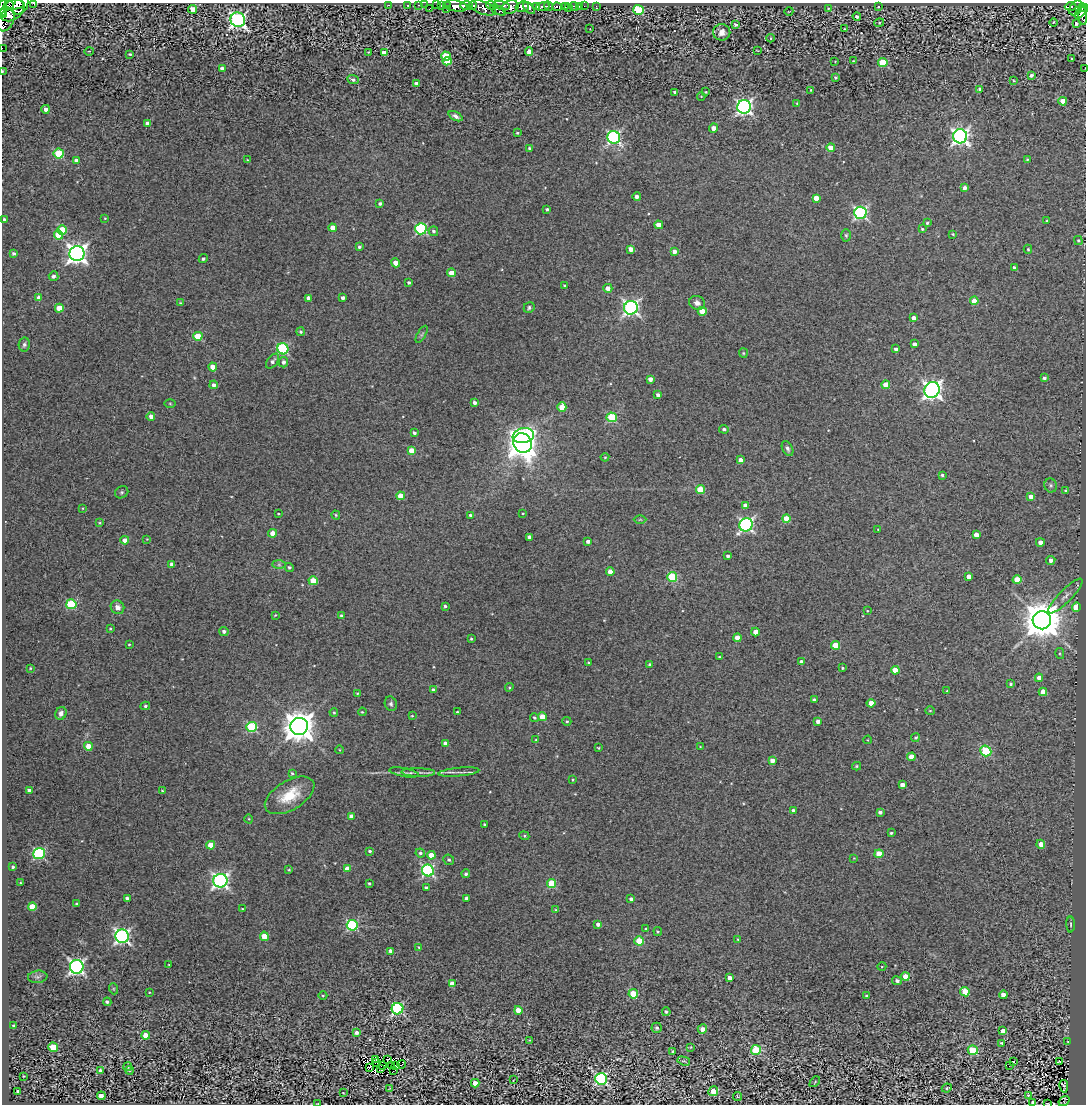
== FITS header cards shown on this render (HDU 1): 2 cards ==
NAXIS1  =                 1084
NAXIS2  =                 1102

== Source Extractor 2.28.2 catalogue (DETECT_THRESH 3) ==
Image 1084 x 1102 px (HDU 1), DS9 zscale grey, 1 PNG px = 1 image px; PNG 1088 x 1106 px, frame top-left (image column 1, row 1102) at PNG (2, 3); each listed source drawn as its Kron ellipse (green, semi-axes under 4 px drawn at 4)
Background 2.06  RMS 0.36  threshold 1.07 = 3 sigma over >= 5 px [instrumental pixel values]
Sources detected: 394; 5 with non-positive FLUX_AUTO (blend fragments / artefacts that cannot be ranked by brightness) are neither listed nor drawn; the other 389 listed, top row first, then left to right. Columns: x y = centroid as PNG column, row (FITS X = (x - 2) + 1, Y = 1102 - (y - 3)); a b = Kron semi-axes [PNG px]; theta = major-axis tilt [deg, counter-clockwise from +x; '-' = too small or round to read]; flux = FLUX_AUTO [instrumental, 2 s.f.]
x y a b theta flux
34 4 3 2 - 570
9 5 5 2 - 3400
15 5 9 4 3 2900
21 5 10 7 60 4600
388 5 3 2 - 16
407 5 3 2 - 53
419 5 3 2 - 87
425 5 2 2 - 57
436 5 2 2 - 11
447 5 3 2 - 180
492 5 5 3 - 1600
502 5 8 4 -14 1200
441 6 3 3 - 75
455 6 12 5 -9 4000
467 6 6 4 -3 3800
473 6 4 3 - 1900
543 6 7 3 15 1200
548 6 5 3 - 1400
579 6 3 2 - 35
584 6 2 2 - 16
596 6 4 2 - 28
1071 6 6 3 -1 780
510 7 8 6 20 2800
522 7 7 5 20 4400
537 7 3 2 - 740
557 7 5 4 - 620
565 7 3 2 - 550
574 7 5 3 - 160
878 7 2 2 - 13
483 8 14 6 -20 2200
529 8 7 3 -47 1500
569 8 3 2 - 29
828 8 2 2 - 15
1076 8 8 6 55 370
1084 8 5 2 - 510
2 9 9 4 82 4700
193 9 4 4 - 240
429 9 3 2 - 150
12 10 13 9 36 7600
447 10 2 2 - 18
498 10 8 3 -25 570
638 10 5 5 - 1700
789 11 4 2 - 13
1081 12 8 4 53 1400
3 13 5 3 - 2400
857 16 4 3 - 54
1083 16 9 4 -87 640
6 20 11 7 66 920
238 20 7 7 - 7800
1054 22 4 3 - 28
879 23 5 3 - 25
1076 23 3 3 - 63
735 25 4 3 - 42
590 29 2 2 - 17
844 29 3 2 - 18
722 32 8 8 - 150
771 38 4 3 - 15
2 48 2 2 - 34
757 50 3 2 - 14
89 51 5 3 - 19
368 52 3 2 - 14
529 52 4 4 - 160
384 53 4 4 - 200
130 54 3 3 - 28
446 56 5 4 - 970
1071 58 3 2 - 28
447 61 4 4 - 310
835 61 2 2 - 14
853 61 3 2 - 16
883 62 5 4 - 950
1085 68 2 2 - 20
222 69 4 4 - 100
2 71 3 2 - 15
1031 75 4 3 - 68
835 77 3 3 - 40
353 80 6 4 -22 67
1014 81 3 2 - 23
417 84 4 4 - 96
980 89 4 3 - 78
811 90 3 3 - 25
675 92 3 3 - 38
706 92 3 2 - 24
701 96 4 3 - 17
1063 101 4 4 - 450
797 103 4 3 - 16
744 107 7 6 - 7700
46 109 4 4 - 120
455 116 7 4 -27 79
148 124 4 4 - 200
713 128 4 4 - 130
517 133 3 3 - 28
960 136 7 7 - 8800
614 137 6 6 - 4800
831 147 4 4 - 230
530 149 4 3 - 64
59 154 5 5 - 1300
1027 159 3 3 - 18
76 160 4 4 - 110
247 160 3 3 - 19
965 188 4 4 - 90
637 196 4 4 - 91
816 198 4 4 - 220
380 203 3 3 - 48
547 209 3 3 - 37
860 213 6 6 - 4300
105 218 3 2 - 17
4 220 3 3 - 120
1047 221 3 2 - 32
927 223 4 3 - 44
659 225 4 4 - 290
333 228 4 4 - 340
421 229 5 5 - 2800
922 229 3 3 - 26
62 230 5 4 - 800
433 231 5 4 - 50
953 234 3 3 - 27
59 235 5 4 - 580
846 235 6 5 - 40
1078 240 4 4 - 31
359 247 4 3 - 43
631 249 4 4 - 150
1028 249 4 4 - 28
674 251 4 4 - 140
13 253 3 3 - 52
77 254 7 7 - 14000
203 259 5 4 - 43
395 263 4 4 - 210
1014 268 4 3 - 50
451 273 4 4 - 260
54 276 5 5 - 82
409 282 4 3 - 44
565 285 4 3 - 33
608 288 4 4 - 160
39 298 4 4 - 200
309 298 4 4 - 160
343 298 3 3 - 68
974 301 4 4 - 390
180 303 3 3 - 25
697 303 8 7 - 120
59 308 4 4 - 560
529 308 6 5 - 49
631 308 7 7 - 6900
702 311 4 4 - 410
913 318 4 4 - 140
301 332 4 4 - 38
422 334 9 4 60 51
198 336 4 4 - 660
24 344 7 5 79 60
914 344 4 3 - 91
283 349 5 5 - 2700
896 349 3 3 - 75
743 353 5 4 - 26
272 361 8 5 53 77
283 362 5 4 - 75
213 367 4 4 - 310
1044 378 4 3 - 51
650 379 4 4 - 120
214 385 4 4 - 89
886 385 4 4 - 420
932 390 8 7 - 11000
658 395 4 3 - 90
475 402 4 4 - 88
170 403 6 4 -2 23
562 407 5 4 - 390
151 416 4 4 - 130
612 417 5 5 - 1400
724 429 5 4 - 46
414 433 3 3 - 56
523 436 11 7 10 3200
523 443 10 9 - 26000
788 449 8 5 -62 62
411 451 4 4 - 230
605 457 4 4 - 24
740 460 4 4 - 120
942 475 4 3 - 42
1051 485 7 6 - 57
700 490 4 4 - 700
1066 491 4 4 - 38
122 492 7 5 32 47
401 496 4 4 - 370
1031 497 4 4 - 230
745 505 4 4 - 150
83 508 3 2 - 17
523 513 3 2 - 19
278 514 3 2 - 25
336 515 4 3 - 27
470 515 4 4 - 56
786 518 4 4 - 460
640 519 6 4 1 34
100 523 3 2 - 22
746 525 7 6 - 5100
878 529 3 2 - 14
273 533 4 4 - 200
976 535 4 4 - 190
529 537 4 4 - 100
147 539 3 3 - 14
125 540 4 4 - 220
588 541 4 3 - 79
1040 542 4 4 - 130
728 556 3 3 - 63
1051 560 4 4 - 120
172 564 4 4 - 120
279 565 7 4 0 51
289 567 5 4 - 42
610 572 4 4 - 290
969 576 4 4 - 170
672 577 5 5 - 1400
1017 580 4 4 - 560
313 581 4 4 - 620
1065 596 23 6 45 190
71 604 5 5 - 1600
445 606 4 4 - 43
117 607 7 6 - 140
1076 607 4 4 - 830
867 611 2 2 - 16
275 615 3 2 - 19
342 616 4 4 - 58
1042 620 9 9 - 70000
110 629 4 3 - 25
224 631 4 4 - 68
756 632 4 4 - 280
737 638 4 4 - 270
471 639 3 3 - 30
129 644 3 2 - 23
835 645 4 4 - 600
1060 654 5 4 - 33
719 657 3 3 - 23
802 662 4 4 - 140
589 663 3 3 - 35
650 664 3 3 - 35
30 668 3 3 - 21
842 668 4 3 - 23
895 670 4 4 - 450
1039 678 4 4 - 170
1011 684 4 4 - 47
509 687 4 4 - 29
433 690 4 4 - 76
947 691 3 3 - 21
1043 692 4 4 - 280
357 693 4 4 - 23
814 700 4 4 - 94
871 703 4 4 - 250
391 704 7 6 - 58
145 706 5 4 - 37
930 711 5 4 - 26
334 712 4 3 - 26
362 712 4 3 - 24
457 712 3 2 - 25
61 713 6 5 - 110
412 716 3 3 - 19
534 717 4 4 - 37
543 717 4 4 - 450
567 721 4 4 - 32
818 721 4 4 - 100
299 726 9 8 - 42000
252 727 5 5 - 1700
915 738 4 3 - 41
536 740 3 3 - 21
868 740 4 3 - 15
445 743 4 4 - 120
88 746 4 4 - 290
700 747 2 2 - 16
598 748 3 2 - 26
340 750 4 3 - 18
986 751 6 5 - 1900
911 757 4 4 - 300
772 761 4 4 - 170
857 766 4 3 - 37
404 772 15 2 -10 60
418 772 17 3 -1 88
459 772 20 2 5 48
292 773 4 4 - 35
573 780 3 2 - 22
902 785 4 4 - 150
30 790 3 3 - 89
162 791 3 2 - 27
290 795 27 14 31 720
793 811 3 3 - 95
880 812 4 3 - 78
351 816 4 4 - 100
249 819 4 3 - 21
484 825 3 3 - 33
891 833 3 3 - 35
524 836 5 4 - 30
1041 844 4 4 - 200
211 845 4 4 - 460
370 851 4 3 - 39
39 853 6 5 - 2900
420 853 5 4 - 44
879 854 4 4 - 490
431 855 4 4 - 290
854 858 3 3 - 15
449 860 5 5 - 51
13 867 3 3 - 42
289 869 4 4 - 27
347 869 4 4 - 210
428 870 6 5 - 3500
466 874 4 4 - 54
220 881 7 7 - 7300
20 883 3 2 - 21
369 883 3 3 - 33
552 883 4 4 - 970
426 887 3 3 - 43
127 898 4 3 - 68
466 898 4 3 - 67
631 899 4 4 - 53
76 904 4 3 - 21
32 906 4 4 - 450
242 909 3 2 - 16
556 910 4 2 - 17
598 924 4 3 - 100
1071 924 8 4 -89 36
352 925 5 5 - 2500
646 929 4 3 - 26
658 931 4 4 - 26
122 936 7 6 - 6500
264 936 4 4 - 400
738 939 4 3 - 23
639 941 4 4 - 670
419 947 4 3 - 23
391 951 4 4 - 140
169 965 3 2 - 21
882 966 4 3 - 20
77 967 7 7 - 7100
38 977 10 6 5 68
905 977 4 4 - 360
729 978 4 4 - 150
897 981 5 4 - 74
452 984 4 4 - 230
114 989 6 3 -71 24
149 992 3 2 - 16
965 992 5 4 - 600
633 994 5 4 - 1100
323 995 4 3 - 21
1003 995 4 4 - 170
867 996 4 3 - 44
107 1002 4 3 - 59
397 1009 6 5 - 3500
518 1010 4 4 - 290
666 1012 4 4 - 50
14 1026 4 3 - 53
657 1028 5 5 - 59
702 1029 5 4 - 160
1003 1031 4 4 - 140
356 1032 4 4 - 82
146 1035 4 4 - 320
529 1040 2 2 - 14
1068 1042 3 2 - 17
1001 1043 4 3 - 27
53 1047 4 4 - 660
691 1047 4 2 - 16
756 1050 5 5 - 1200
973 1050 5 4 - 1100
673 1052 4 3 - 32
376 1059 3 2 - 34
388 1059 4 3 - 29
684 1061 7 3 -16 26
1059 1061 3 2 - 14
1013 1062 3 2 - 14
377 1063 3 2 - 29
402 1064 4 2 - 11
382 1065 2 2 - 18
391 1065 3 2 - 13
396 1065 3 2 - 41
128 1066 4 4 - 63
1009 1066 2 2 - 18
370 1067 3 2 - 23
381 1069 4 2 - 14
130 1070 4 3 - 30
394 1070 4 2 - 0.72
100 1071 4 3 - 87
23 1076 3 2 - 16
601 1079 6 6 - 3600
513 1080 3 2 - 14
815 1082 6 2 46 18
475 1083 4 4 - 220
1064 1086 6 3 -79 26
390 1088 3 2 - 16
947 1088 5 4 - 25
18 1091 3 3 - 60
713 1091 5 4 - 500
343 1093 2 2 - 14
1028 1095 3 3 - 21
101 1096 4 4 - 180
738 1096 5 3 - 17
1064 1101 6 4 33 46
1033 1102 3 3 - 29
318 1104 3 2 - 15
1048 1104 3 2 - 15
At the frame edge (FLAGS 8, measured only in part): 13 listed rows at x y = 34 4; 15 5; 21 5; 1084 8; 2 9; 3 13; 2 48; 1085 68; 2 71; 4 220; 1064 1101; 318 1104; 1048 1104
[5 non-positive-flux detections neither listed nor drawn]